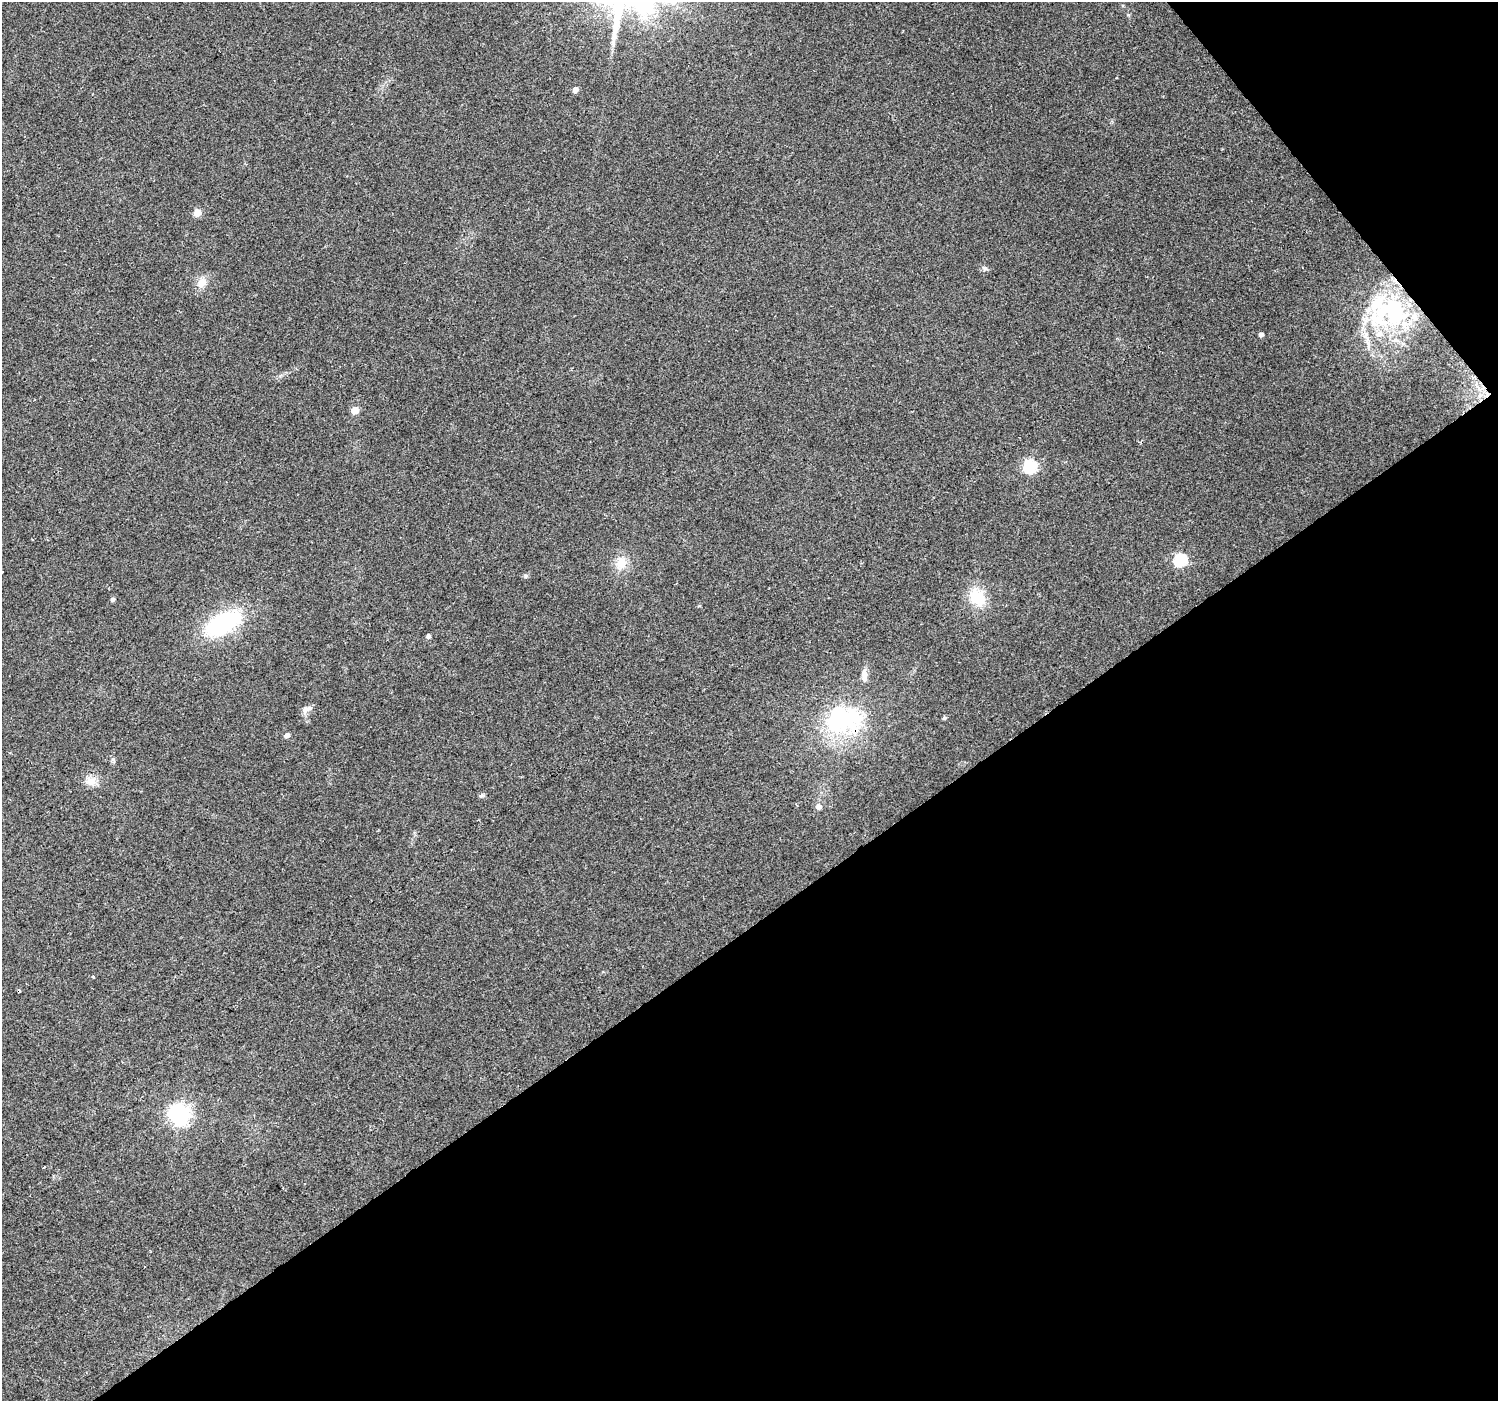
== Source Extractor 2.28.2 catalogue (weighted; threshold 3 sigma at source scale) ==
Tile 12 of 4 x 4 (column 4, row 3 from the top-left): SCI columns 4490-5985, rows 1598-2996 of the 5985 x 5930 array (HDU 1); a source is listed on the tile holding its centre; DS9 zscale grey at full resolution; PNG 1500 x 1403 px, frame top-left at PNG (2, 2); no overlay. Shown black and unused: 37% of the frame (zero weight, under 2 of 3 exposures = <1% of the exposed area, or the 3 px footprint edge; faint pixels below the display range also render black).
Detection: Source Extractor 2.28.2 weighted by HDU 2 'WHT'; one run over the whole footprint, this tile lists its part. Background 0.114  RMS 0.009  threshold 0.0403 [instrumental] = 3 sigma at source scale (4.5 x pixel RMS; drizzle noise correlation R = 1.50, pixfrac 1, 0.0396/0.0396 arcsec/px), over >= 5 px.
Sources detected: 31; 1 cosmic-ray / hot-pixel residue — not listed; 2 inside a brighter listed object's ellipse — not listed separately; the other 28 listed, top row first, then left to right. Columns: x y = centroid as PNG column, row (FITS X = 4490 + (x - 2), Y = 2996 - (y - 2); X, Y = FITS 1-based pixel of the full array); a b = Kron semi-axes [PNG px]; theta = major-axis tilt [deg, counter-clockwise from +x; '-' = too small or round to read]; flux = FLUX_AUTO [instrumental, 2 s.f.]
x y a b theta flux
575 90 5 4 - 6
197 213 5 5 - 22
984 268 7 6 - 2.2
202 282 14 11 53 8.4
1393 313 58 35 12 120
1261 335 4 4 - 3.3
1486 394 9 4 82 2.6
355 410 5 5 - 20
1030 467 6 6 - 110
1180 560 6 6 - 100
621 563 18 14 75 13
2 572 3 3 - 1.4
526 576 6 5 - 1.5
977 597 24 20 -50 25
113 600 5 4 - 2
223 623 37 18 29 94
429 636 4 4 - 3.2
864 674 17 7 -87 6.2
306 709 15 7 21 4.8
944 718 5 4 - 1.5
841 721 52 32 11 100
287 735 5 4 - 4.6
113 759 7 6 - 1.8
91 781 14 11 -30 8.7
819 807 6 6 - 4.5
93 977 3 3 - 2.3
179 1114 7 7 - 500
44 1167 3 3 - 2.1
Overlapping masked pixels (flux is a lower limit): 3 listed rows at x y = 1393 313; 1486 394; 841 721
Isophote crosses this tile's border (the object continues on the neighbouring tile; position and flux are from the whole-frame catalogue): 1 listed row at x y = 2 572
Unlisted compact peaks at least as high as the median listed source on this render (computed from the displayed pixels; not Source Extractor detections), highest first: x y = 480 796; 1128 15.